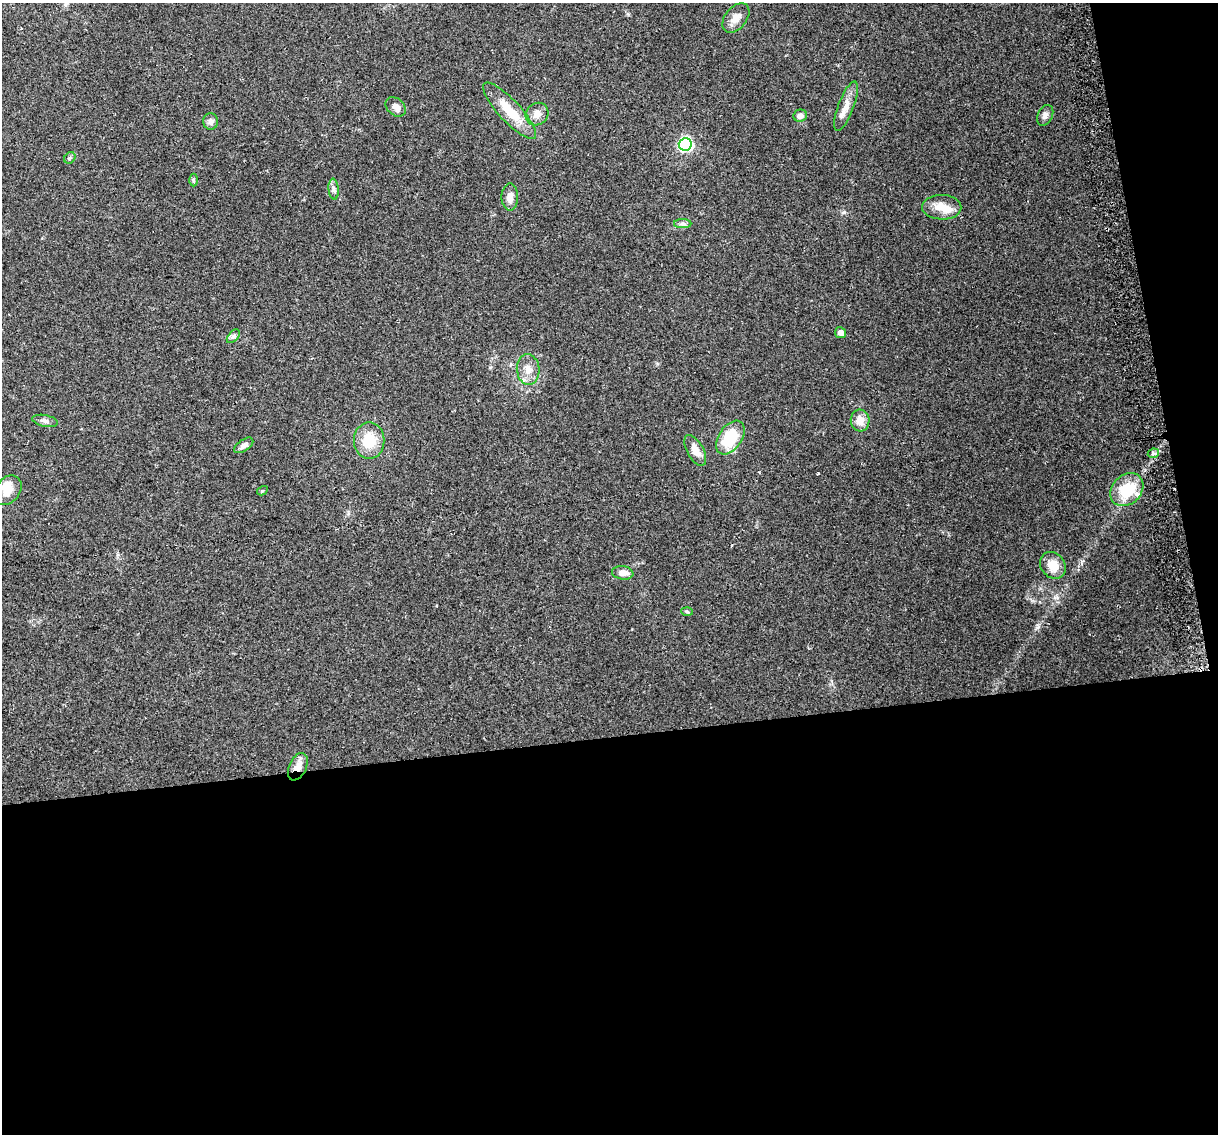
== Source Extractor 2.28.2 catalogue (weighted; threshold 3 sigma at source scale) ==
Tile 16 of 4 x 4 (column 4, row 4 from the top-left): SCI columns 3678-4893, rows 78-1209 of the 4924 x 4639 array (HDU 1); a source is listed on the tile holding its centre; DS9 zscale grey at full resolution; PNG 1220 x 1136 px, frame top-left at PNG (2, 3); each listed source drawn as its Kron ellipse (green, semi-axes under 4 px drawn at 4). Shown black and unused: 38% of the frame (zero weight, under 2 of 3 exposures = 2% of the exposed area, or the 3 px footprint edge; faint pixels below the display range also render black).
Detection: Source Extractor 2.28.2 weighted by HDU 2 'WHT'; one run over the whole footprint, this tile lists its part. Background 0.103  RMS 0.01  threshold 0.0454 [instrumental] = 3 sigma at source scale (4.5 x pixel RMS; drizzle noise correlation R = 1.50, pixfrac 1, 0.0396/0.0396 arcsec/px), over >= 5 px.
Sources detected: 37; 2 inside a brighter object's white glare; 1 cosmic-ray / hot-pixel residue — neither listed nor drawn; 2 inside a brighter listed object's ellipse — not listed separately; the other 32 listed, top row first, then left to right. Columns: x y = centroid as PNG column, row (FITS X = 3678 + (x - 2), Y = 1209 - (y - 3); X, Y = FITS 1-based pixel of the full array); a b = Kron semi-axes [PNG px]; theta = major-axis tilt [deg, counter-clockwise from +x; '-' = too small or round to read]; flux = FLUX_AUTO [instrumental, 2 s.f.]
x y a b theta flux
736 18 17 10 51 9.5
846 106 26 7 70 9.6
396 107 11 8 -42 5.7
510 111 37 11 -47 26
537 114 12 10 43 7.4
1045 115 11 7 66 3.9
800 116 7 6 - 4.4
211 121 8 7 - 4
685 144 6 6 - 170
70 158 6 5 - 1.6
193 180 6 4 -89 1.4
334 189 10 5 -85 3
510 197 13 8 90 6.6
942 207 20 12 -1 14
683 224 9 4 0 2.6
841 333 6 5 - 4.5
233 336 8 5 46 2.5
528 370 15 11 -85 10
860 420 11 9 -84 10
45 421 13 5 -11 3.5
730 438 19 11 55 42
369 441 18 15 -90 25
244 445 11 5 35 4.7
695 450 17 8 -61 11
1153 453 5 4 - 3.6
8 490 16 12 54 12
1127 490 18 14 44 37
262 491 6 2 29 1.3
1053 565 14 12 -47 14
623 573 11 6 -7 7.5
687 611 6 4 -3 1.2
298 767 14 8 65 10
Overlapping masked pixels (flux is a lower limit): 1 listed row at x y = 298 767
Unlisted compact peaks at least as high as the median listed source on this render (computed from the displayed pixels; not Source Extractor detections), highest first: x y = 1038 627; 844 212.